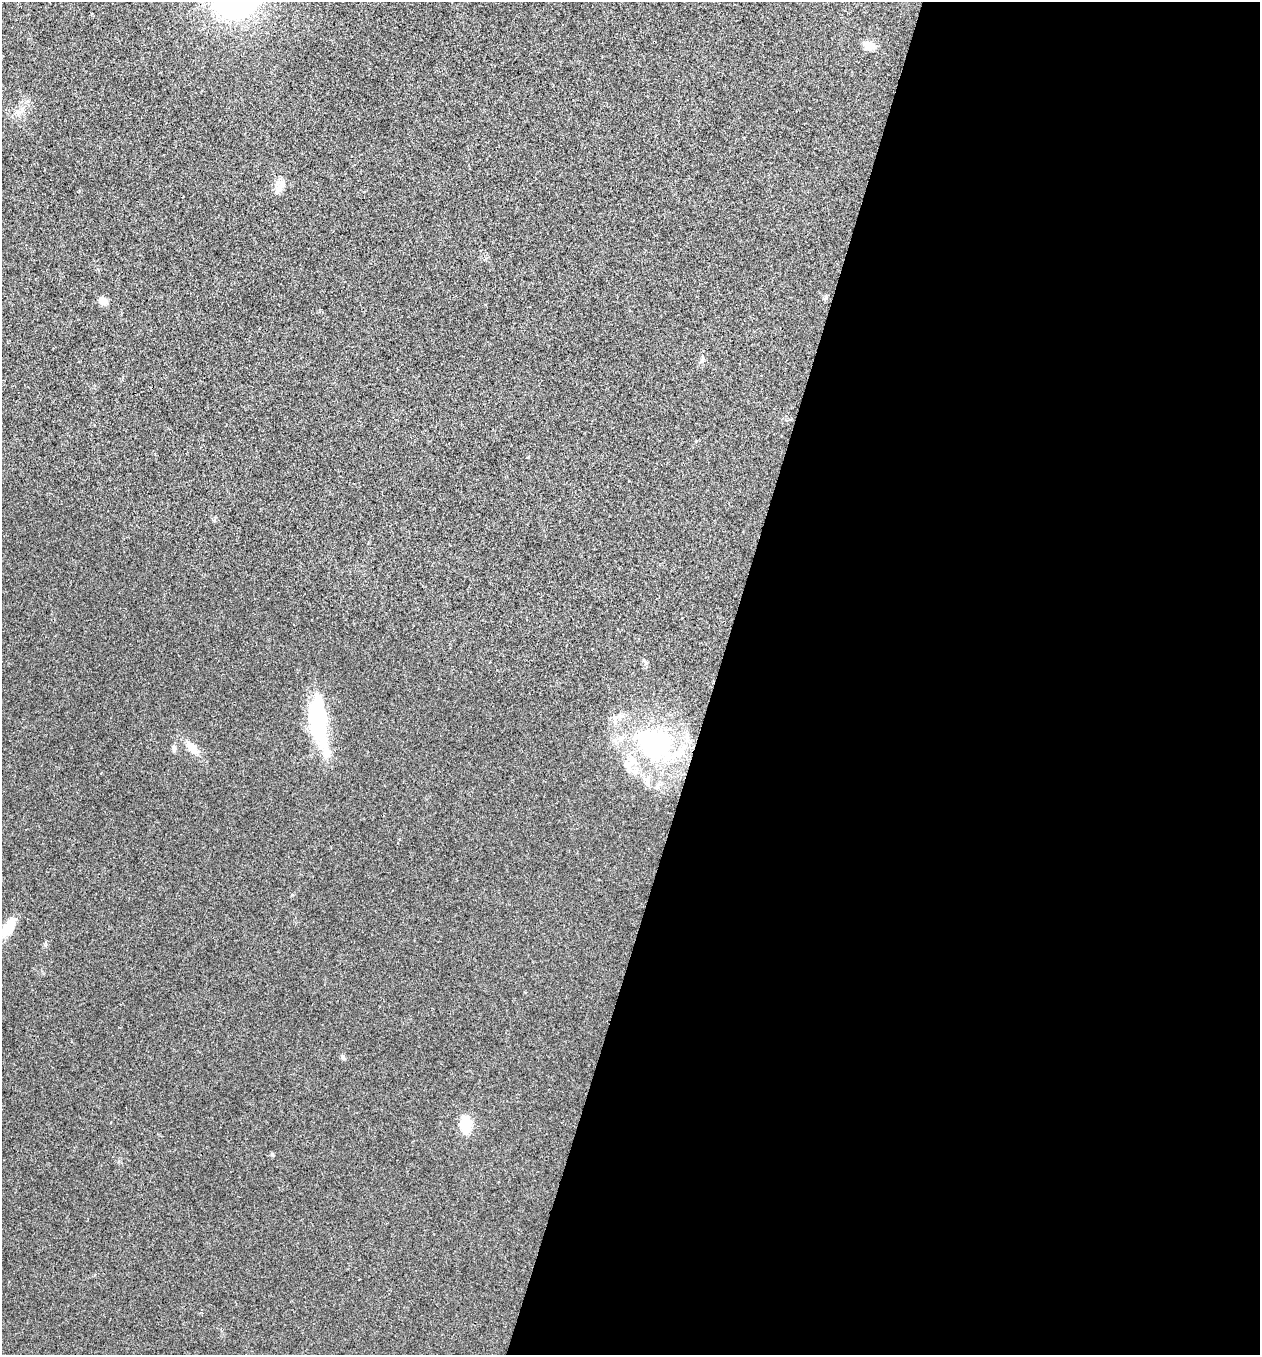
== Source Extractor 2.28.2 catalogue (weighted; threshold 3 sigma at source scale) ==
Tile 12 of 4 x 4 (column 4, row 3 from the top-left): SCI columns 3908-5165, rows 1358-2710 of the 5431 x 5417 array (HDU 1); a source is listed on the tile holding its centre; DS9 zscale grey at full resolution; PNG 1262 x 1357 px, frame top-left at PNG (2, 2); no overlay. Shown black and unused: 43% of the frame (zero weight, under 3 of 4 exposures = <1% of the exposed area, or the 3 px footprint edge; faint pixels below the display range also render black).
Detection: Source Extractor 2.28.2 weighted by HDU 2 'WHT'; one run over the whole footprint, this tile lists its part. Background 0.0241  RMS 0.0054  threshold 0.0241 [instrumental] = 3 sigma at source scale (4.5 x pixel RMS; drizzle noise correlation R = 1.50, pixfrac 1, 0.05/0.05 arcsec/px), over >= 5 px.
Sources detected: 18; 2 inside a brighter object's white glare — not listed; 2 inside a brighter listed object's ellipse — not listed separately; the other 14 listed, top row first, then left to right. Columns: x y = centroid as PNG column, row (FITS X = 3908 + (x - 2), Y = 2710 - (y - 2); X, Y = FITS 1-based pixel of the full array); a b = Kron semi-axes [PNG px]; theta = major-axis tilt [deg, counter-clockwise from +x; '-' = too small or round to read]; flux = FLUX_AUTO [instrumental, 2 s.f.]
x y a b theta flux
869 45 16 11 -14 4.4
21 111 13 5 45 2.6
280 185 19 11 69 5.2
826 297 8 5 61 0.94
103 301 9 7 -28 4.7
702 360 6 5 - 1.1
319 729 48 25 -77 35
655 744 57 44 -29 86
192 748 18 9 -49 6.5
174 749 10 5 -81 1.4
7 929 24 14 62 8.7
343 1057 7 5 -57 1.2
466 1124 14 10 -89 16
272 1154 5 5 - 0.84
Isophote crosses this tile's border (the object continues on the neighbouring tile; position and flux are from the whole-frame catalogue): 1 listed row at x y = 7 929
Unlisted compact peaks at least as high as the median listed source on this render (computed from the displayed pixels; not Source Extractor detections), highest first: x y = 292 895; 45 945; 528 457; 646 663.